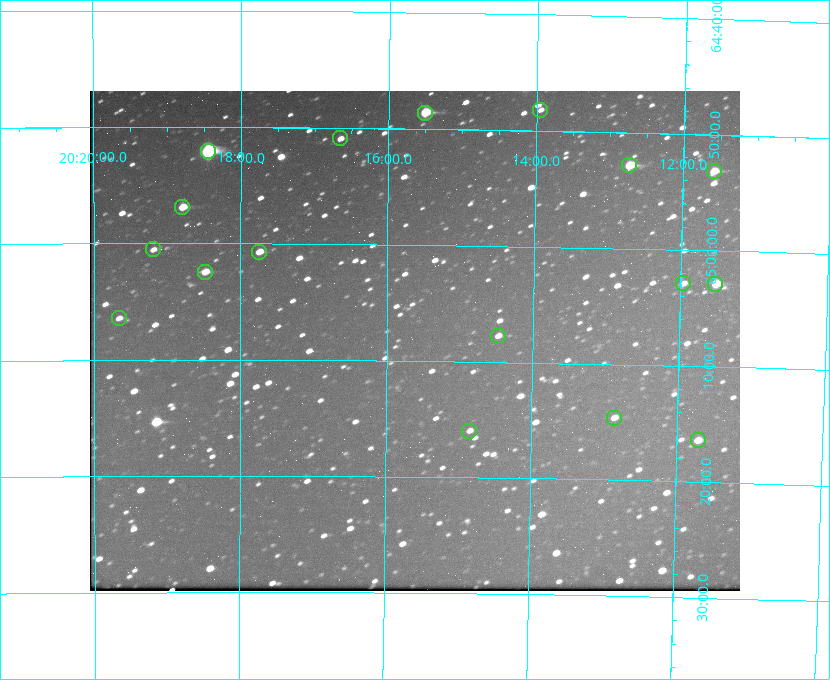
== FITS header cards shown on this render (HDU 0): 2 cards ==
NAXIS1  =                  650 / Width of table row in bytes
NAXIS2  =                  500 / Number of rows in table

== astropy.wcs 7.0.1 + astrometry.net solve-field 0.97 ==
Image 650 x 500 px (HDU 0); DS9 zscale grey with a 90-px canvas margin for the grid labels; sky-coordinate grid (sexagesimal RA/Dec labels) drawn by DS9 from the SOLVED WCS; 17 Tycho-2 reference stars matched to detected sources circled (green)
Header WCS: none
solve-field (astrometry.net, Tycho-2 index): SOLVED blind (the file carries no WCS)
Solved WCS: RA---TAN-SIP/DEC--TAN-SIP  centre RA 20:15:37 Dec +65:08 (303.90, +65.14 deg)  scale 5.17 arcsec/px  FOV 56.0' x 43.1'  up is +179 deg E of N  parity flipped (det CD > 0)
(file carries no celestial WCS; the grid is the blind solution)
Tycho-2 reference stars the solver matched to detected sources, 17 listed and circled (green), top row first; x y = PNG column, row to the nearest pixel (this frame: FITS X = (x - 90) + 1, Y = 500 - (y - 91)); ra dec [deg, ICRS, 3 dp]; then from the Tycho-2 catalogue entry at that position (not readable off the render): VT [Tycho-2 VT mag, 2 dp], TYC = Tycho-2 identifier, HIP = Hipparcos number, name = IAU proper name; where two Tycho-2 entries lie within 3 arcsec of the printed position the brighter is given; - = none
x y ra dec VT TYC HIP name
540 110 303.488 +64.804 11.29 4240-68-1 - -
425 113 303.878 +64.810 8.93 4240-794-1 - -
340 138 304.164 +64.849 10.65 4240-315-1 - -
208 151 304.612 +64.868 7.89 4241-1703-1 100101 -
629 165 303.184 +64.880 9.02 4240-488-1 - -
714 171 302.897 +64.886 9.40 4240-717-1 - -
182 207 304.698 +64.948 10.27 4241-1684-1 - -
153 249 304.798 +65.009 11.15 4241-1628-1 - -
259 252 304.437 +65.012 10.41 4241-1775-1 - -
205 272 304.620 +65.041 10.25 4241-1573-1 - -
683 283 302.992 +65.048 11.44 4240-88-1 - -
715 284 302.882 +65.048 10.25 4240-98-1 - -
119 318 304.916 +65.107 11.17 4241-1518-1 - -
498 336 303.620 +65.129 11.18 4240-34-1 - -
614 418 303.217 +65.244 11.17 4240-236-1 - -
469 431 303.713 +65.266 11.45 4240-564-1 - -
698 440 302.928 +65.273 10.74 4240-760-1 - -